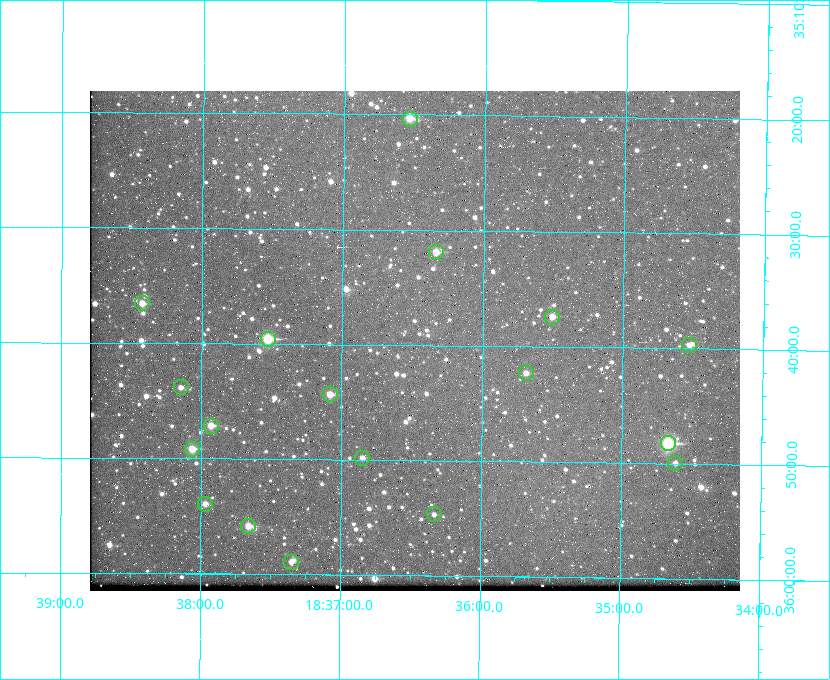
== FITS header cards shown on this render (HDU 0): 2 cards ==
NAXIS1  =                  650 / Width of table row in bytes
NAXIS2  =                  500 / Number of rows in table

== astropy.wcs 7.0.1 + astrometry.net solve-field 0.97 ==
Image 650 x 500 px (HDU 0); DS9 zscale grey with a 90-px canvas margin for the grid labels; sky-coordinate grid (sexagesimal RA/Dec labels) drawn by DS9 from the SOLVED WCS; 18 Tycho-2 reference stars matched to detected sources circled (green)
Header WCS: none
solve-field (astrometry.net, Tycho-2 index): SOLVED blind (the file carries no WCS)
Solved WCS: RA---TAN-SIP/DEC--TAN-SIP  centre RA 18:36:29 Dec +35:40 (279.12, +35.66 deg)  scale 5.21 arcsec/px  FOV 56.4' x 43.4'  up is +179 deg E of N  parity flipped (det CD > 0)
(file carries no celestial WCS; the grid is the blind solution)
Tycho-2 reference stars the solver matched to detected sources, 18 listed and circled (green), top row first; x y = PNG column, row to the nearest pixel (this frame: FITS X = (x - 90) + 1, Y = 500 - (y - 91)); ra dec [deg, ICRS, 3 dp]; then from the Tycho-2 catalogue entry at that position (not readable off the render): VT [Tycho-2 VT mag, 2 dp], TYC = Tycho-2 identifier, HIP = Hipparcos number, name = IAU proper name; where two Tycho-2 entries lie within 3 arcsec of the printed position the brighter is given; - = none
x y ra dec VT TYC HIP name
410 119 279.134 +35.339 9.91 2645-980-1 - -
436 252 279.085 +35.532 9.84 2645-710-1 - -
142 303 279.606 +35.610 10.50 2645-565-1 - -
552 317 278.877 +35.623 10.37 2632-1282-1 - -
268 339 279.382 +35.660 8.88 2649-136-1 91311 -
689 345 278.632 +35.662 10.68 2636-195-1 - -
526 373 278.922 +35.705 10.37 2636-96-1 - -
181 387 279.537 +35.731 11.00 2649-31-1 - -
330 394 279.271 +35.739 10.27 2649-22-1 - -
211 426 279.483 +35.786 9.96 2649-1276-1 - -
668 443 278.667 +35.805 7.78 2636-68-1 91080 -
192 449 279.516 +35.819 10.07 2649-1464-1 - -
362 458 279.212 +35.831 10.99 2649-1529-1 - -
675 463 278.654 +35.833 11.29 2636-133-1 - -
205 504 279.492 +35.899 10.86 2649-1492-1 - -
434 514 279.083 +35.912 11.42 2649-1448-1 - -
248 526 279.414 +35.931 10.32 2649-1381-1 - -
291 562 279.337 +35.982 10.50 2649-1232-1 - -